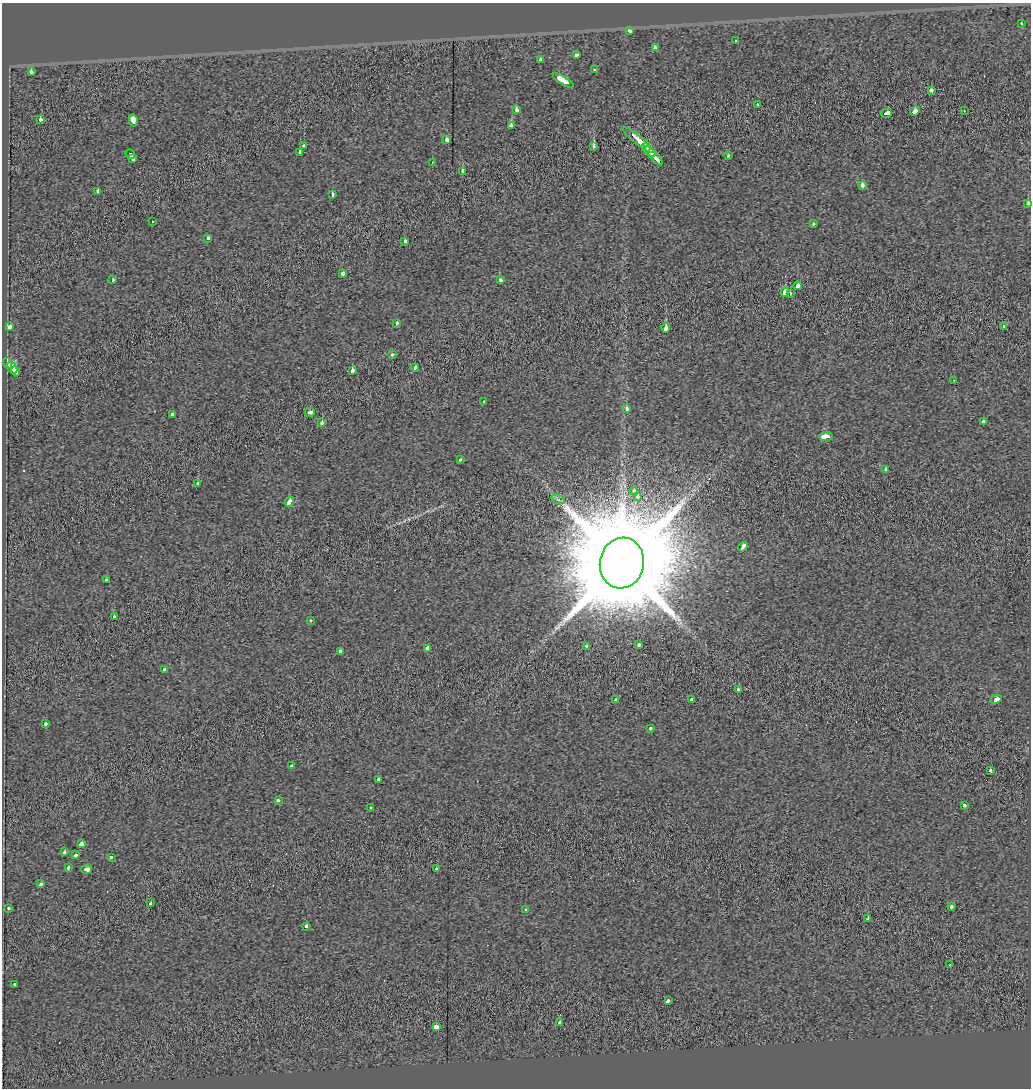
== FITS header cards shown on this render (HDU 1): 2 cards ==
NAXIS1  =                 1029
NAXIS2  =                 1086

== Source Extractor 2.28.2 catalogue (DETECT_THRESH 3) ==
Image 1029 x 1086 px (HDU 1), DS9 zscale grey, 1 PNG px = 1 image px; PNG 1033 x 1090 px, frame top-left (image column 1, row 1086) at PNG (2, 3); each listed source drawn as its Kron ellipse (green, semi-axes under 4 px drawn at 4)
Background -0.0511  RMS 0.83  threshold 2.48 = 3 sigma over >= 5 px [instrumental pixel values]
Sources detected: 111; all 111 listed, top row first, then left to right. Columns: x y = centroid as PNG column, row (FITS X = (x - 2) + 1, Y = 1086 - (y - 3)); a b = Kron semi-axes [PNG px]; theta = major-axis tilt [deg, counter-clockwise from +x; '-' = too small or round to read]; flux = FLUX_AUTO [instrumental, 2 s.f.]
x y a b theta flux
1021 23 3 3 - 1.3e+02
630 31 4 3 - 5.2e+02
735 41 3 2 - 4.2e+01
655 48 4 3 - 6.2e+02
577 54 4 3 - 5.0e+02
541 60 3 3 - 2.4e+02
594 70 3 3 - 1.8e+02
31 72 3 3 - 6.1e+02
563 80 12 3 -33 2.9e+03
931 90 4 3 - 3.8e+02
757 104 3 3 - 1.6e+02
517 110 4 3 - 5.6e+02
964 110 3 2 - 1.4e+02
915 111 5 3 - 8.5e+02
887 113 6 3 18 1.5e+03
41 119 3 3 - 5.7e+02
133 120 6 3 -77 5.8e+03
511 125 3 3 - 7.0e+02
447 140 4 3 - 3.2e+02
638 140 20 3 -39 4.1e+03
304 146 3 3 - 5.1e+02
593 146 4 3 - 8.2e+02
646 147 5 2 - 1.4e+03
650 151 7 3 -42 2.1e+03
300 152 3 3 - 2.3e+03
130 154 5 3 - 2.3e+03
654 156 12 3 -48 3.1e+03
728 156 3 3 - 2.2e+02
132 159 3 3 - 1.3e+03
432 162 2 2 - 6.1e+01
462 171 3 3 - 4.0e+02
862 185 4 4 - 5.3e+02
98 191 4 3 - 3.9e+02
332 195 3 3 - 2.5e+02
1028 203 3 3 - 3.9e+02
153 221 3 3 - 5.6e+02
813 224 3 3 - 1.8e+02
208 238 4 3 - 2.8e+02
405 241 3 3 - 6.7e+02
343 273 3 3 - 1.3e+03
113 280 4 3 - 1.8e+02
500 280 3 3 - 2.2e+02
797 286 4 3 - 7.3e+02
785 292 4 3 - 2.5e+03
790 293 3 3 - 2.9e+03
397 323 3 3 - 3.2e+02
1004 326 3 3 - 1.8e+02
10 327 4 3 - 3.0e+02
666 328 5 3 - 3.7e+03
392 354 3 3 - 2.2e+02
7 363 5 3 - 1.1e+03
12 368 6 3 -53 1.9e+03
415 368 4 3 - 7.4e+02
352 370 4 3 - 5.2e+02
15 371 5 4 - 1.5e+03
954 380 2 2 - 3.2e+01
484 402 3 3 - 5.0e+02
627 409 3 3 - 4.1e+02
310 412 5 3 - 1.1e+03
172 414 3 3 - 3.8e+02
983 421 3 3 - 3.5e+02
322 422 3 3 - 5.0e+02
826 437 7 3 0 2.1e+03
460 459 3 3 - 2.5e+02
885 469 4 3 - 4.9e+02
198 484 3 3 - 7.4e+02
634 491 4 4 - 2.9e+02
638 496 4 3 - 4.5e+02
558 499 7 4 -19 1.3e+02
289 502 5 3 - 7.4e+02
743 547 5 3 - 1.0e+03
622 563 25 22 79 1.4e+06
106 580 3 3 - 5.7e+02
114 617 3 3 - 4.2e+02
311 620 3 3 - 2.4e+02
639 644 3 3 - 4.8e+02
587 646 4 3 - 3.1e+02
428 648 4 3 - 2.7e+03
340 651 3 3 - 7.1e+02
165 670 3 3 - 6.5e+02
738 690 3 3 - 3.2e+02
692 699 4 3 - 5.5e+02
996 699 6 3 25 9.6e+02
616 700 3 3 - 3.0e+02
46 723 3 3 - 3.8e+02
650 728 3 3 - 2.9e+02
291 766 4 3 - 3.9e+02
990 771 3 3 - 3.0e+02
378 779 3 3 - 4.7e+02
278 800 3 3 - 5.5e+02
964 805 3 3 - 5.6e+02
371 808 4 3 - 3.2e+02
81 844 4 3 - 1.6e+03
64 852 3 3 - 3.8e+02
76 855 4 3 - 3.5e+02
111 857 3 3 - 2.8e+02
68 867 3 3 - 3.0e+02
436 869 3 3 - 2.7e+02
86 870 6 3 8 9.7e+02
41 884 4 3 - 2.9e+02
151 903 3 3 - 1.2e+03
951 907 3 3 - 3.2e+02
8 908 3 3 - 3.1e+02
526 910 3 3 - 1.9e+02
868 919 3 3 - 1.2e+03
306 926 4 3 - 6.9e+02
950 965 2 2 - 4.7e+01
15 984 3 3 - 3.7e+02
668 1001 3 3 - 1.6e+03
559 1022 3 3 - 8.6e+02
436 1027 4 3 - 2.8e+03